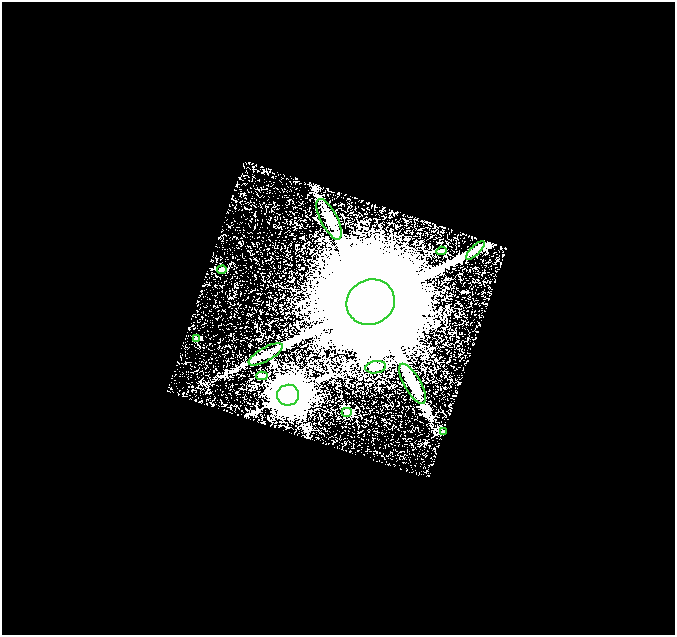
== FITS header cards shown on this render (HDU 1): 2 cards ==
NAXIS1  =                  673
NAXIS2  =                  633

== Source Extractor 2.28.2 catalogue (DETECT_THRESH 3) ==
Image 673 x 633 px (HDU 1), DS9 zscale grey, 1 PNG px = 1 image px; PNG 677 x 637 px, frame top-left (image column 1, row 633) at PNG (2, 2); each listed source drawn as its Kron ellipse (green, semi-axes under 4 px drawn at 4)
Background 2.04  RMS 1.2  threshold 3.63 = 3 sigma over >= 5 px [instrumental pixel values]
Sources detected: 13; all 13 listed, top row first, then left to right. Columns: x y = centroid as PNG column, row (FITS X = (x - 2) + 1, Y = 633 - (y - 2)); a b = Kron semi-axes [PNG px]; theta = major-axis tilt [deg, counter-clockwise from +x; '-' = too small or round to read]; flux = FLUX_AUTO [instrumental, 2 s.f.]
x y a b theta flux
329 219 22 8 -63 7.0e+02
475 250 12 4 45 2.6e+02
442 251 5 2 - 1.6e+02
222 270 5 4 - 5.0e+02
371 302 24 22 27 2.7e+06
196 339 3 3 - 1.2e+02
266 354 19 7 29 5.8e+02
376 367 10 6 10 6.7e+02
262 376 6 4 0 3.3e+02
412 384 22 8 -60 9.0e+02
288 395 11 10 - 2.1e+05
347 412 5 4 - 1.1e+03
443 432 3 2 - 4.5e+01